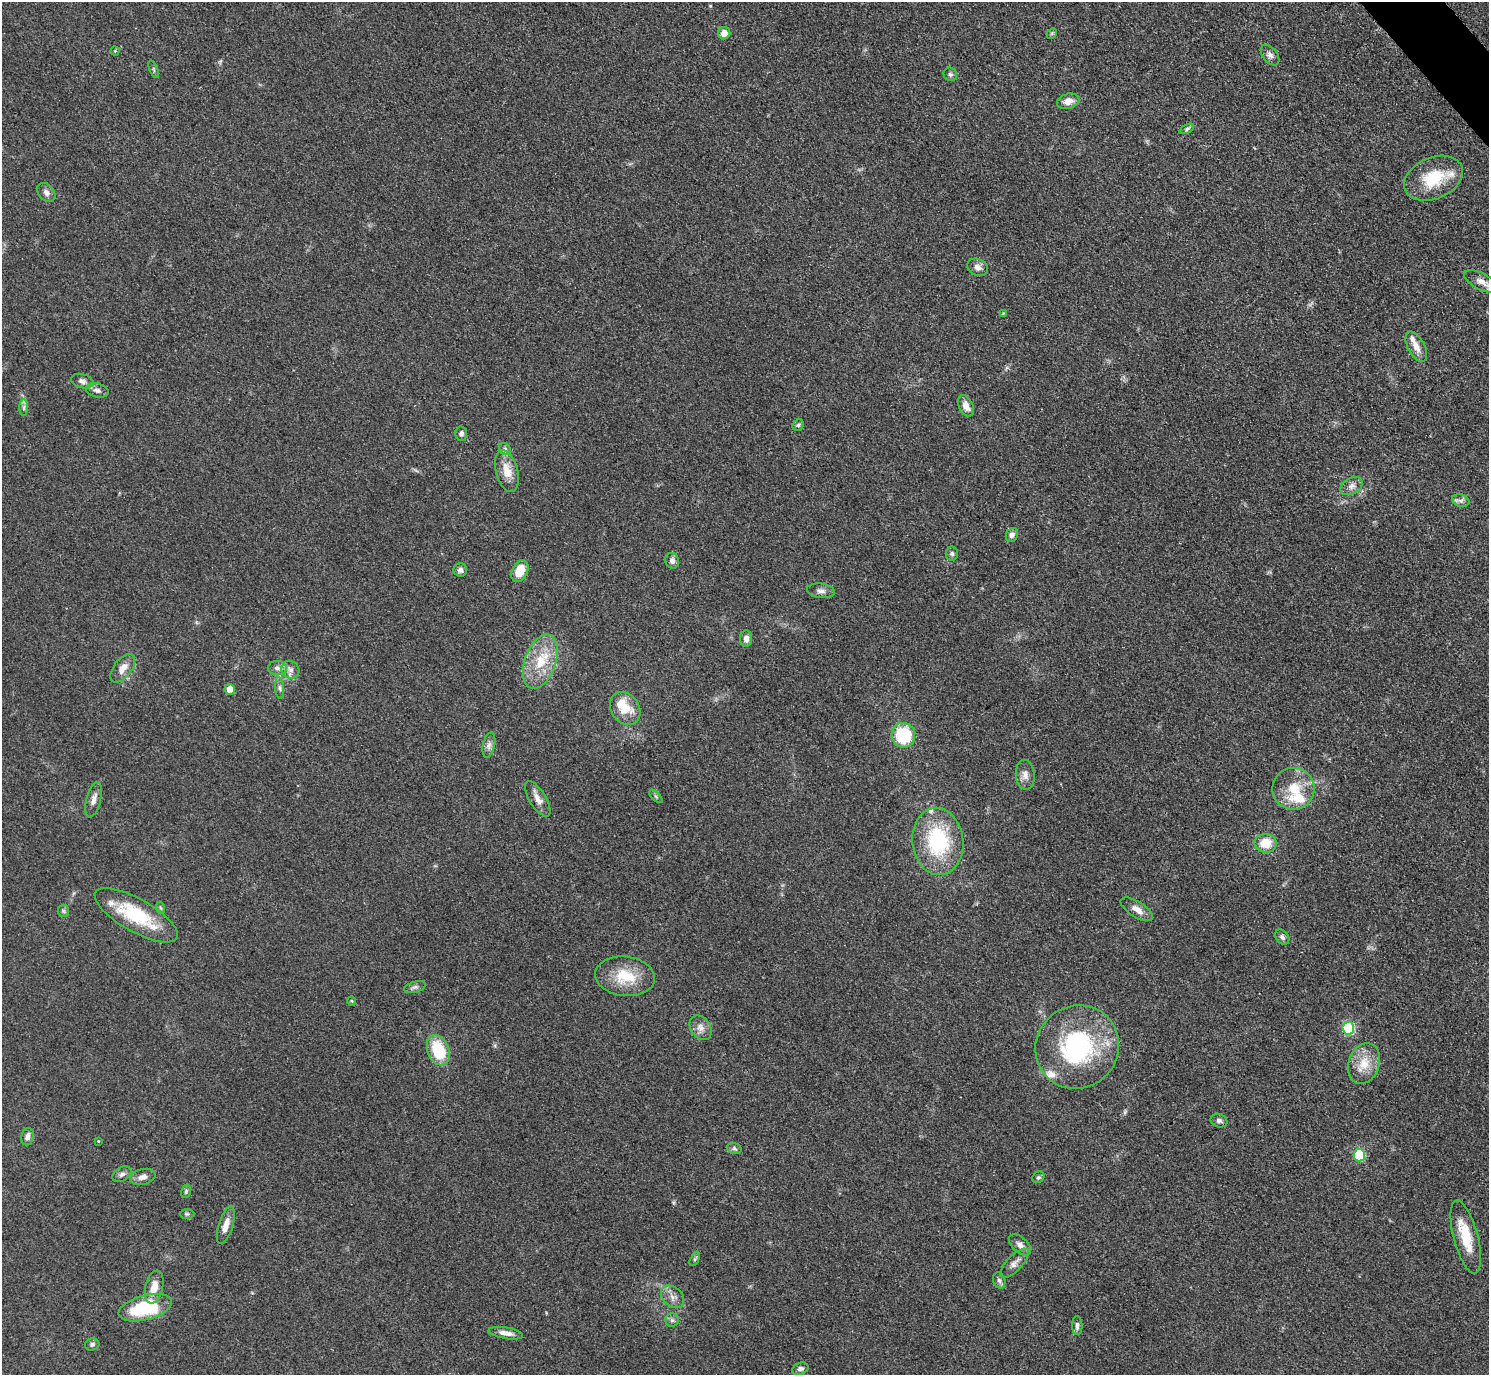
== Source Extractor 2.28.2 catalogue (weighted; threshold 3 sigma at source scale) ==
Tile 10 of 4 x 4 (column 2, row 3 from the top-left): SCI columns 1503-2989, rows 1686-3058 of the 5979 x 5976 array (HDU 1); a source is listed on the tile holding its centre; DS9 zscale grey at full resolution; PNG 1491 x 1377 px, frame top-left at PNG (2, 2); each listed source drawn as its Kron ellipse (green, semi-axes under 4 px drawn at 4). Shown black and unused: <1% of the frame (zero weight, under 3 of 4 exposures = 2% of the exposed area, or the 3 px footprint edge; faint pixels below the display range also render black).
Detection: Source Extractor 2.28.2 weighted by HDU 2 'WHT'; one run over the whole footprint, this tile lists its part. Background 0.0454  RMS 0.006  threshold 0.0271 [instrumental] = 3 sigma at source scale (4.5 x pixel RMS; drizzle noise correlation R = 1.50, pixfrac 1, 0.05/0.05 arcsec/px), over >= 5 px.
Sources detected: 91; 7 inside a brighter listed object's ellipse — not listed separately; the other 84 listed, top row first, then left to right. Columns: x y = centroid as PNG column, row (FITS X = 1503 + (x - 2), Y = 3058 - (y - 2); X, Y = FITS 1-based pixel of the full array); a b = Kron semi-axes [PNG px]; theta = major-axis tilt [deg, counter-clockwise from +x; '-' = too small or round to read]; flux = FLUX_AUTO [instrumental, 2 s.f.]
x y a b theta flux
724 33 6 6 - 5.2
1052 33 6 4 45 0.82
115 51 4 4 - 0.55
1270 55 12 7 -52 2.6
154 69 9 3 -69 0.87
950 74 7 6 - 1.3
1068 101 11 7 17 5.1
1187 129 8 4 25 1.2
1433 178 31 20 24 24
46 192 10 7 -49 3
978 267 11 8 -26 3.2
1482 282 19 8 -27 5.2
1003 313 3 3 - 0.42
1416 347 16 8 -62 5.8
82 381 11 7 -16 2.6
97 390 11 7 -13 2.5
966 406 11 7 -64 5.1
24 407 8 4 90 1.5
798 425 6 5 - 1.1
461 434 7 6 - 1.6
505 449 6 5 - 1.4
507 471 21 11 -75 9.1
1351 486 12 8 29 3.5
1461 500 9 6 -18 2.1
1012 535 7 6 - 2.4
952 554 7 6 - 1.4
672 561 8 6 -74 2.6
460 570 7 6 - 2.3
520 571 11 7 64 11
821 591 14 7 -7 3
746 639 8 6 90 3.4
540 661 28 15 70 20
123 668 16 9 52 5.9
277 668 9 7 -3 2.6
290 670 9 8 - 3
280 688 11 4 -85 1.8
230 689 5 5 - 5.4
625 708 17 14 -54 14
903 735 12 12 - 32
489 745 13 6 78 2.7
1025 775 15 9 -86 4
1293 789 21 21 - 16
656 796 8 3 -45 0.89
538 799 20 8 -58 4.9
94 800 18 7 76 3.9
938 841 34 25 -83 51
1266 843 11 9 1 12
161 908 6 4 -70 0.76
1137 909 18 8 -32 4.9
63 911 6 5 - 1
136 915 47 16 -30 36
1282 937 8 6 -50 1.9
625 976 30 20 -6 20
415 987 11 5 16 1.8
352 1001 5 3 - 0.53
700 1028 13 10 -54 4.2
1348 1028 6 6 - 59
1077 1047 43 40 42 82
438 1050 16 10 -68 27
1364 1064 21 15 70 12
1219 1121 8 6 -22 1.7
28 1137 8 6 76 2.6
98 1141 3 3 - 0.48
734 1148 7 5 -19 1.4
1359 1155 6 5 - 46
122 1174 10 7 31 2.2
143 1177 13 7 14 3.6
1038 1177 6 5 - 1
186 1191 7 5 76 0.97
187 1214 7 5 0 0.94
226 1225 19 7 72 5.9
1466 1237 38 12 -75 18
1020 1245 13 7 -42 3.4
695 1259 8 4 65 0.97
1014 1263 19 7 46 3.8
999 1280 8 6 -72 1.7
154 1287 17 9 77 7.4
673 1297 13 9 -42 4.2
145 1308 27 12 15 42
672 1320 6 6 - 1.6
1077 1325 9 5 -88 1.9
506 1333 17 5 -9 4.3
92 1344 7 6 - 1.5
800 1369 8 6 23 2
Overlapping masked pixels (flux is a lower limit): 2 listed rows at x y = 1348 1028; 1077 1047
Isophote crosses this tile's border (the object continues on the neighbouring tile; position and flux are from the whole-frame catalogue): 1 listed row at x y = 1482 282